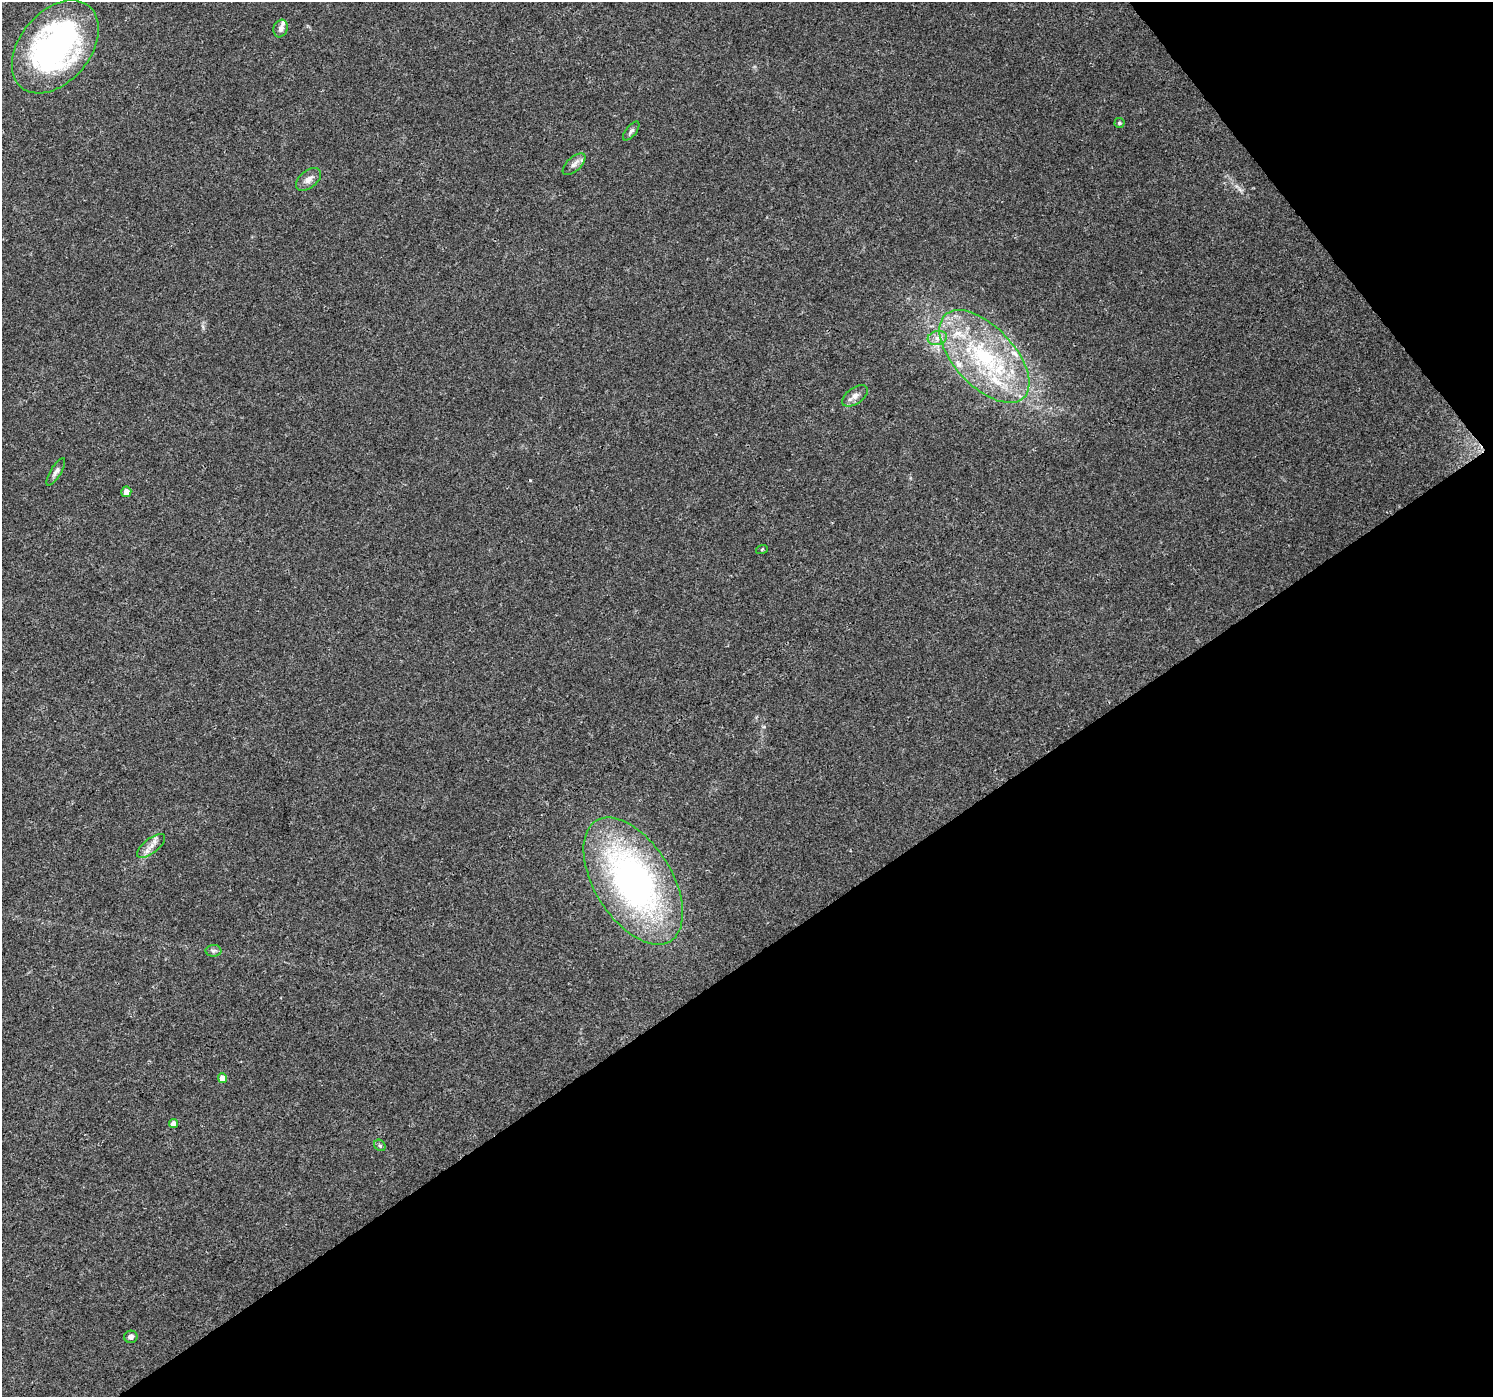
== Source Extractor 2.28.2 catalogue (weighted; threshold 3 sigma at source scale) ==
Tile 12 of 4 x 4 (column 4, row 3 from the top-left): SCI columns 4478-5968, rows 1591-2985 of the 5969 x 5907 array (HDU 1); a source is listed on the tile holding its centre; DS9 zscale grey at full resolution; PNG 1495 x 1399 px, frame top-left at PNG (2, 2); each listed source drawn as its Kron ellipse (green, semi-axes under 4 px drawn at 4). Shown black and unused: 35% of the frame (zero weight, under 3 of 4 exposures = <1% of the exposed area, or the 3 px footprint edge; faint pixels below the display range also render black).
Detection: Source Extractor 2.28.2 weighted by HDU 2 'WHT'; one run over the whole footprint, this tile lists its part. Background 0.0342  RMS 0.0035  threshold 0.0158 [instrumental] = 3 sigma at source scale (4.5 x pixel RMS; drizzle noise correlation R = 1.50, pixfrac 1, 0.0396/0.0396 arcsec/px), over >= 5 px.
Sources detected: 24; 5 inside a brighter listed object's ellipse — not listed separately; the other 19 listed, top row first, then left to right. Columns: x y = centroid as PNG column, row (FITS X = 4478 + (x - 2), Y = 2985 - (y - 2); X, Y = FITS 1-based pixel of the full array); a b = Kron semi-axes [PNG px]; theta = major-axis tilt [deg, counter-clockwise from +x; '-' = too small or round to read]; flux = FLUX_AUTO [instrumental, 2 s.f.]
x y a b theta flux
281 29 9 7 70 1.5
55 47 53 35 50 98
1119 123 5 5 - 0.63
631 131 11 5 51 0.99
574 164 14 7 43 1.9
308 179 14 8 39 2.4
937 338 10 7 14 2.1
984 356 57 30 -47 47
855 396 15 8 36 2.2
56 472 16 5 59 1.4
126 492 5 5 - 2.1
762 549 6 3 19 0.4
151 846 17 7 38 2.6
633 881 71 38 -58 130
213 951 8 6 -1 0.89
222 1078 5 4 - 3.3
173 1124 4 4 - 2.6
380 1145 6 5 - 0.62
131 1337 7 6 - 1.3